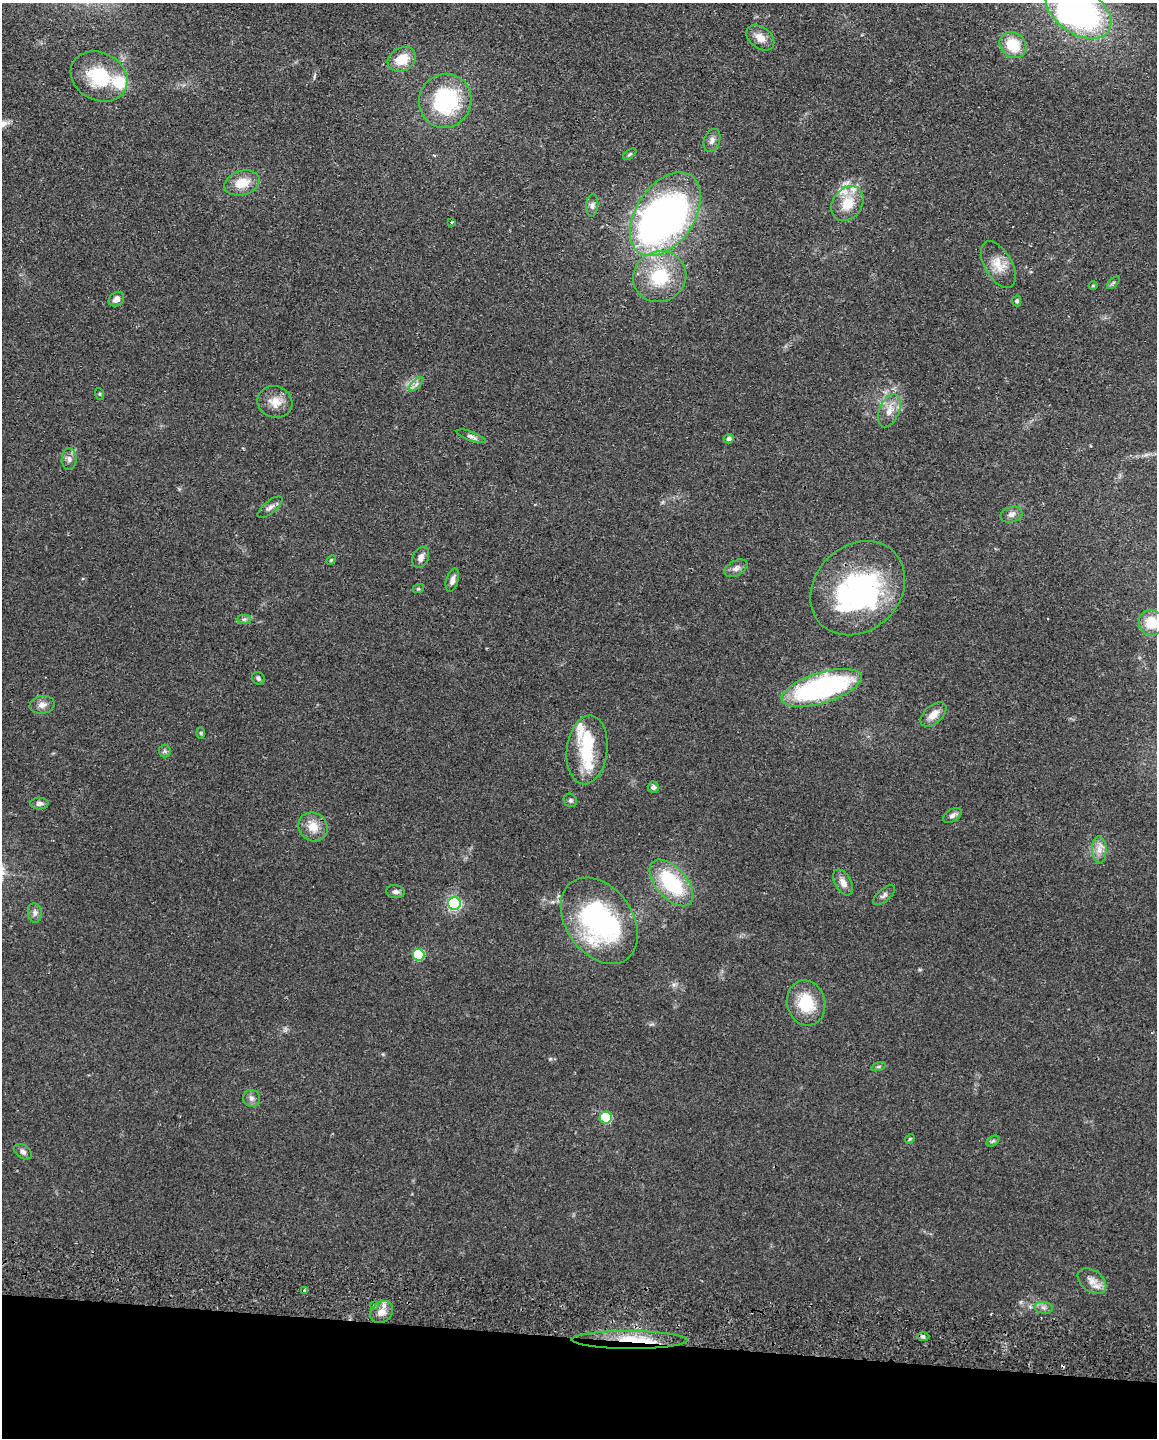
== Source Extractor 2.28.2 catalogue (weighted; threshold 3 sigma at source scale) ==
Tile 11 of 4 x 3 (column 3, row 3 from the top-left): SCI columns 2318-3472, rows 166-1601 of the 4634 x 4751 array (HDU 1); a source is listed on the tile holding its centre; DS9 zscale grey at full resolution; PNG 1159 x 1440 px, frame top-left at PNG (2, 3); each listed source drawn as its Kron ellipse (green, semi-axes under 4 px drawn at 4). Shown black and unused: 7% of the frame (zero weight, under 2 of 3 exposures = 3% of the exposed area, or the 3 px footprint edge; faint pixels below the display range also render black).
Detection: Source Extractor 2.28.2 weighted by HDU 2 'WHT'; one run over the whole footprint, this tile lists its part. Background 0.122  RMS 0.0096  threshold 0.0434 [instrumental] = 3 sigma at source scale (4.5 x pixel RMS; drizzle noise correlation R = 1.50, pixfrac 1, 0.05/0.05 arcsec/px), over >= 5 px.
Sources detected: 84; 5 inside a brighter object's white glare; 2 cosmic-ray / hot-pixel residue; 1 long thin detection or spike segment (spike, bleed or trail) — neither listed nor drawn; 5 inside a brighter listed object's ellipse — not listed separately; the other 71 listed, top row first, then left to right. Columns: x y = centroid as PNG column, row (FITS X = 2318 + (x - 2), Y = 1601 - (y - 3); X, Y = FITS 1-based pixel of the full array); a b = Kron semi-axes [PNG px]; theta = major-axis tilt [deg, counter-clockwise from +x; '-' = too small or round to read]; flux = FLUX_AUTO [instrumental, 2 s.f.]
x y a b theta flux
1078 11 36 22 -34 260
760 38 15 10 -37 9.4
1013 45 14 12 -41 26
402 59 15 11 28 19
99 76 29 24 -27 50
445 101 27 26 - 91
712 140 12 8 70 4.4
630 154 7 3 35 1.4
242 183 18 12 16 18
847 204 19 14 54 21
592 205 11 6 85 3.6
665 214 46 29 56 460
452 222 3 2 - 1.7
998 265 26 13 -60 16
660 277 27 25 27 49
1113 283 8 4 45 1.7
1093 286 4 4 - 1
116 299 8 6 37 5.7
1017 301 5 4 - 2.1
416 384 9 3 45 2.4
100 394 6 4 -71 0.99
275 402 18 15 -21 13
889 411 17 10 68 11
471 436 15 4 -20 3.2
729 439 5 4 - 3.1
69 459 11 7 90 4.5
270 507 15 6 39 4.2
1011 514 11 7 17 4.5
421 557 11 7 67 5.1
331 560 6 3 45 1
736 568 12 7 28 4.6
452 580 12 6 74 4.7
858 588 51 42 44 210
418 589 6 4 17 1.1
244 619 7 4 0 2.3
1151 623 13 12 - 18
258 678 7 6 - 2.2
822 688 41 15 17 170
42 705 12 9 11 5.6
933 714 15 9 41 9.9
200 733 6 4 -88 1.3
587 750 34 20 83 39
165 751 6 6 - 2.2
653 787 6 5 - 2.9
570 800 7 6 - 2.1
39 804 9 6 -1 3.8
952 815 10 6 33 3.3
313 827 15 14 - 13
1099 850 13 7 -88 7.2
843 882 14 8 -60 7
671 883 28 15 -48 73
395 892 9 6 -7 3.3
884 895 13 6 40 3.3
454 904 6 6 - 190
35 913 10 7 -82 3.5
599 921 47 33 -55 180
419 955 6 6 - 65
806 1003 23 19 -77 33
878 1067 7 3 19 1.6
251 1098 8 8 - 3.6
606 1118 6 6 - 78
910 1139 5 4 - 1.2
993 1141 7 4 34 1.6
23 1152 10 6 -34 3.2
1092 1281 16 10 -38 9.2
305 1291 4 3 - 9.8
374 1306 3 3 - 3
1044 1308 9 6 -7 3.2
382 1312 12 10 40 8.3
923 1336 6 4 -1 1.7
629 1340 58 9 0 38
Overlapping masked pixels (flux is a lower limit): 2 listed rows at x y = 305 1291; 629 1340
Isophote crosses this tile's border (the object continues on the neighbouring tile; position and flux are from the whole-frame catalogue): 1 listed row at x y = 1078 11